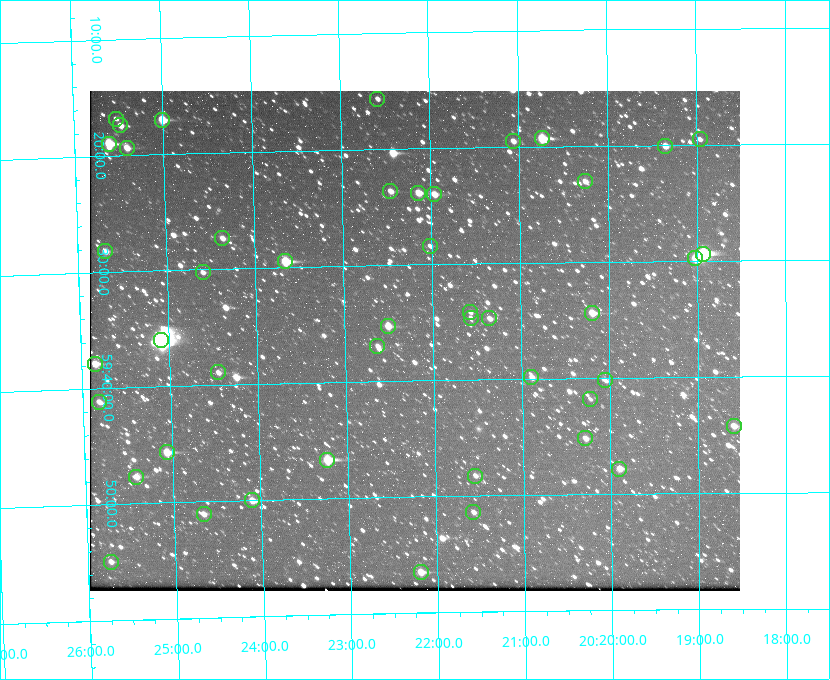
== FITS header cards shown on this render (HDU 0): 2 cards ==
NAXIS1  =                  650 / Width of table row in bytes
NAXIS2  =                  500 / Number of rows in table

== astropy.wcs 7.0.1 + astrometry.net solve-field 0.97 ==
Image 650 x 500 px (HDU 0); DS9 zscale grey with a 90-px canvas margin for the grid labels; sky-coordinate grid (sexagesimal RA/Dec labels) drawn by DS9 from the SOLVED WCS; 46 Tycho-2 reference stars matched to detected sources circled (green)
Header WCS: none
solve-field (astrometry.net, Tycho-2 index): SOLVED blind (the file carries no WCS)
Solved WCS: RA---TAN-SIP/DEC--TAN-SIP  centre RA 20:22:13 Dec +59:37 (305.55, +59.61 deg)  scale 5.17 arcsec/px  FOV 56.0' x 43.1'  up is -179 deg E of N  parity flipped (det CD > 0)
(file carries no celestial WCS; the grid is the blind solution)
Tycho-2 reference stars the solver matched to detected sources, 46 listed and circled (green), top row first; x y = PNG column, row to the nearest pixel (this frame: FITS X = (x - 90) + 1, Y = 500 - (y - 91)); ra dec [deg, ICRS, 3 dp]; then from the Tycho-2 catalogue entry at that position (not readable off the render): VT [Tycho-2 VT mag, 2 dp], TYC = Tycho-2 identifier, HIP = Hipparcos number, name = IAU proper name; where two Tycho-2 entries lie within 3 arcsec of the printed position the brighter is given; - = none
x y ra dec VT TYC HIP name
377 99 305.645 +59.261 12.19 3949-1327-1 - -
116 119 306.381 +59.280 11.91 3949-849-1 - -
162 120 306.252 +59.284 9.41 3949-1643-1 - -
120 125 306.368 +59.290 11.15 3949-1131-1 - -
542 138 305.185 +59.322 8.95 3949-1869-1 - -
700 139 304.741 +59.325 12.05 3949-499-1 - -
513 141 305.266 +59.325 11.55 3949-717-1 - -
109 144 306.403 +59.316 8.76 3949-1785-1 - -
665 146 304.838 +59.335 10.93 3949-1877-1 - -
127 148 306.353 +59.322 10.67 3949-467-1 - -
585 181 305.064 +59.384 11.29 3949-93-1 - -
390 191 305.613 +59.394 10.81 3949-1261-1 - -
418 193 305.535 +59.397 10.37 3949-1383-1 - -
434 194 305.490 +59.400 10.79 3949-1179-1 - -
222 238 306.091 +59.456 11.36 3949-919-1 - -
430 246 305.505 +59.474 11.77 3949-1259-1 - -
105 251 306.423 +59.470 10.87 3949-1331-1 - -
703 254 304.733 +59.490 8.93 3949-1451-1 - -
695 258 304.755 +59.496 9.37 3949-615-1 - -
285 261 305.915 +59.492 9.25 3949-1149-1 - -
203 272 306.149 +59.504 12.27 3949-401-1 - -
470 312 305.394 +59.570 11.70 3949-405-1 - -
592 313 305.049 +59.573 10.18 3949-1099-1 - -
471 318 305.393 +59.578 11.77 3949-137-1 - -
489 318 305.340 +59.579 10.98 3949-39-1 - -
388 326 305.628 +59.588 10.19 3949-1517-1 - -
161 340 306.271 +59.600 6.45 3949-2016-1 100714 -
377 346 305.659 +59.616 11.86 3949-1415-1 - -
95 364 306.462 +59.631 10.07 3949-521-1 - -
218 372 306.113 +59.648 11.13 3949-1837-1 - -
531 377 305.223 +59.664 11.52 3949-1631-1 - -
605 380 305.013 +59.671 12.48 3949-1826-1 - -
590 399 305.057 +59.697 12.28 3949-191-1 - -
99 402 306.454 +59.685 11.15 3949-15-1 - -
734 426 304.649 +59.737 10.61 3949-735-1 - -
585 438 305.073 +59.753 11.06 3949-89-1 - -
167 452 306.265 +59.761 9.71 3949-555-1 - -
327 460 305.808 +59.778 8.73 3949-715-1 100545 -
619 469 304.976 +59.797 11.33 3949-1031-1 - -
475 476 305.387 +59.804 11.49 3949-285-1 - -
136 477 306.354 +59.795 10.50 3949-971-1 - -
252 500 306.026 +59.833 10.93 3949-785-1 - -
473 512 305.395 +59.857 11.71 3949-313-1 - -
204 514 306.165 +59.851 11.26 3949-49-1 - -
111 562 306.434 +59.916 11.17 3949-1155-1 - -
421 572 305.548 +59.941 10.72 3949-815-1 - -